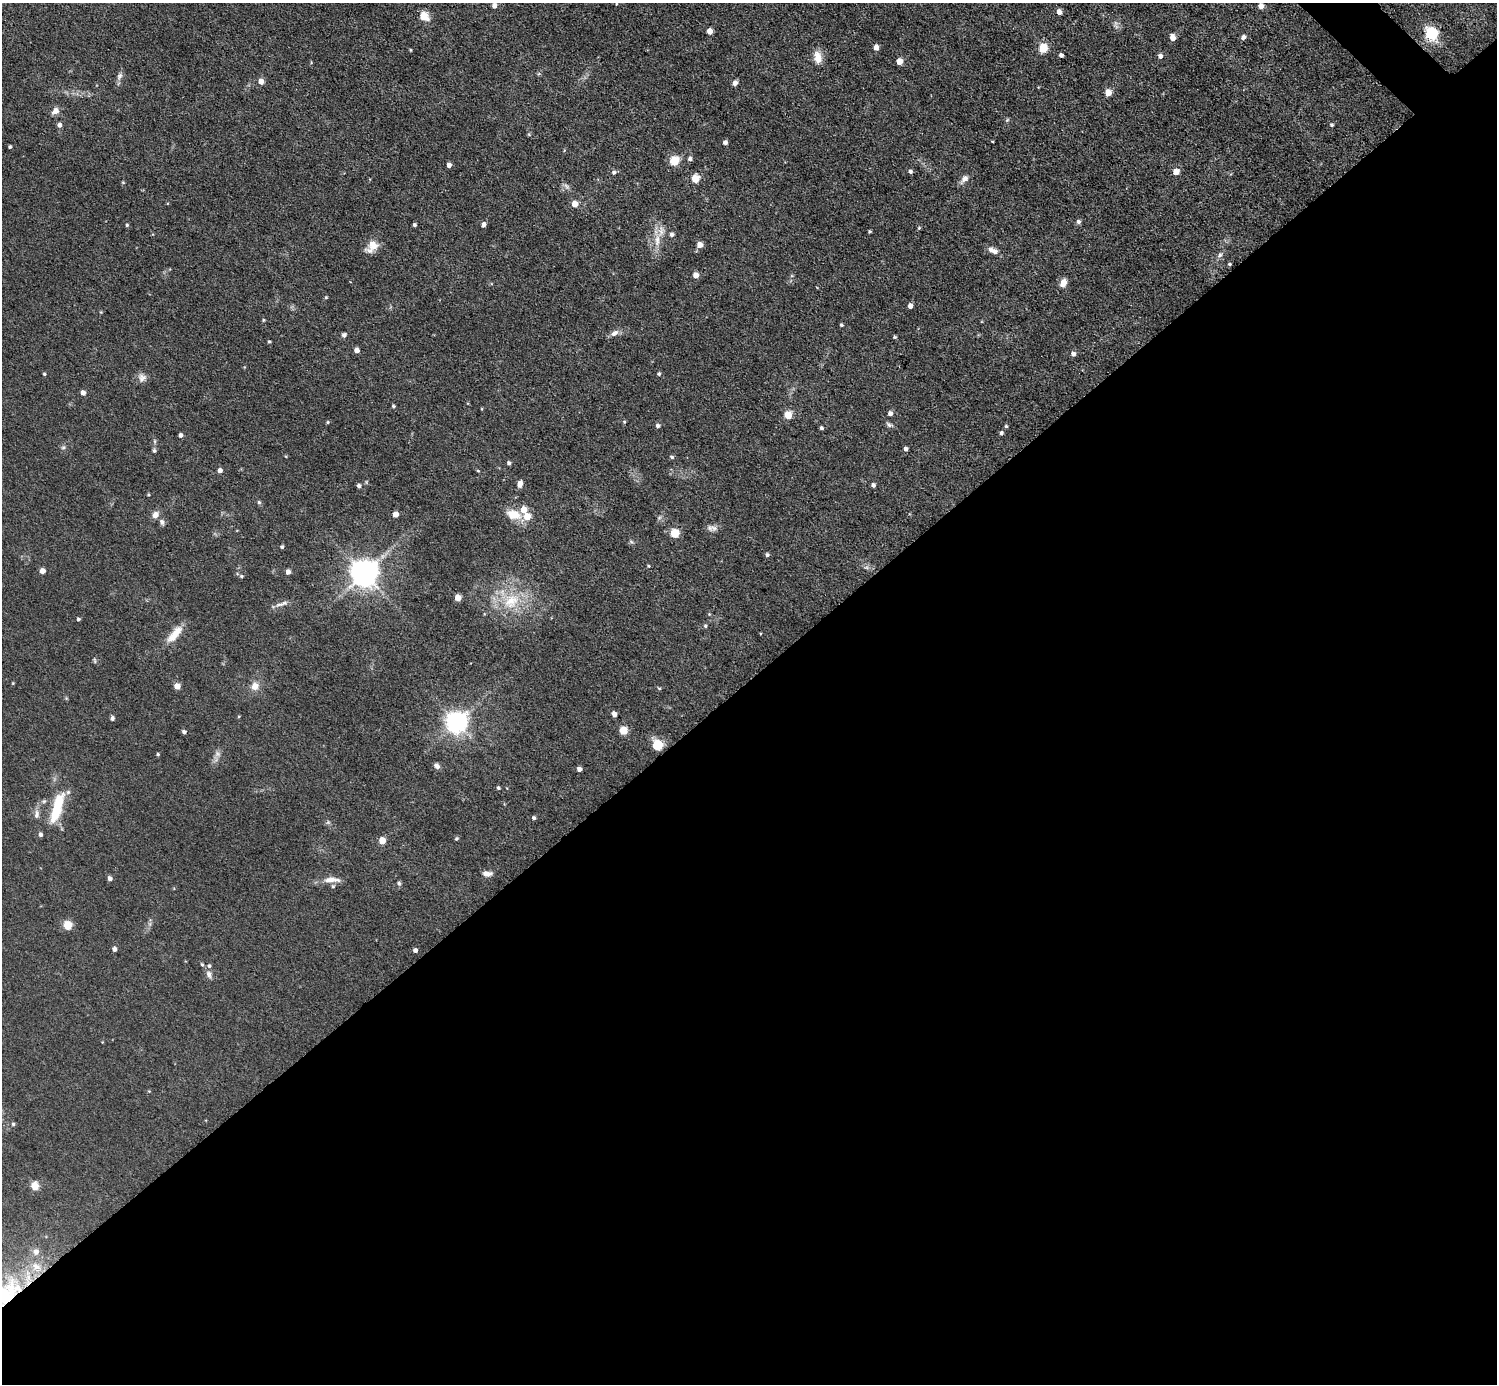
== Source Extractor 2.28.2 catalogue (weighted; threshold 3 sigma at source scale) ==
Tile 15 of 4 x 4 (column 3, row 4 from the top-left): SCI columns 2992-4486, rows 298-1679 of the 5982 x 5981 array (HDU 1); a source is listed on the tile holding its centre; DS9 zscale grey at full resolution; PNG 1499 x 1386 px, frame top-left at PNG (2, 3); no overlay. Shown black and unused: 51% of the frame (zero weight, under 3 of 5 exposures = <1% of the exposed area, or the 3 px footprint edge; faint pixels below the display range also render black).
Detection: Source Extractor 2.28.2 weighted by HDU 2 'WHT'; one run over the whole footprint, this tile lists its part. Background 0.0512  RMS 0.0068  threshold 0.0305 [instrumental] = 3 sigma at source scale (4.5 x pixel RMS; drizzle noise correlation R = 1.50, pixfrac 1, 0.05/0.05 arcsec/px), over >= 5 px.
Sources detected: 158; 1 too faint to see at this stretch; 1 inside a brighter object's white glare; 1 long thin detection or spike segment (spike, bleed or trail) — not listed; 7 inside a brighter listed object's ellipse — not listed separately; the other 148 listed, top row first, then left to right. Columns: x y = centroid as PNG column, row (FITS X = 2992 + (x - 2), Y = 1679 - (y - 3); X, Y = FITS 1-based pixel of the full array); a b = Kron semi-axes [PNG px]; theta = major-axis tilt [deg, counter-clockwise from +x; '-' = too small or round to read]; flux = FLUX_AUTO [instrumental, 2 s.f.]
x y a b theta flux
616 4 4 3 - 0.49
494 5 5 5 - 3.7
1261 6 5 5 - 5.6
1059 12 4 4 - 6.1
424 16 6 5 - 21
710 31 5 4 - 8.2
1432 33 6 5 - 110
1243 37 5 4 - 2.7
1173 38 5 4 - 6.3
876 47 4 4 - 5.2
1043 48 5 5 - 30
410 50 4 3 - 0.62
1061 55 4 4 - 2.2
1160 56 4 4 - 3.1
817 57 17 10 -80 7.2
900 61 5 4 - 9.3
119 76 12 7 65 2.5
261 81 5 5 - 5.8
735 83 5 4 - 3.9
1108 93 5 5 - 11
55 111 9 8 - 3.7
1007 120 6 4 45 0.85
59 125 4 4 - 2.8
1332 125 4 4 - 1
529 134 5 4 - 0.77
992 141 3 2 - 0.48
725 142 4 4 - 2.5
10 147 3 3 - 0.99
690 159 5 4 - 2.1
674 161 5 5 - 34
449 165 4 4 - 3.3
614 172 5 5 - 1.6
910 172 4 4 - 1.5
1176 172 5 5 - 7.3
695 178 5 5 - 21
964 179 12 8 44 3.6
566 186 10 4 -55 1.8
575 204 5 5 - 8.8
1078 222 5 5 - 1.9
484 224 4 4 - 3.4
127 225 4 4 - 0.87
414 225 3 3 - 1.2
919 228 5 4 - 0.77
870 232 3 3 - 0.95
672 235 5 5 - 2.2
657 240 18 7 85 7
700 245 5 5 - 7
372 246 17 11 47 8.1
990 250 11 7 -9 3
1220 255 8 6 46 2
1230 264 3 3 - 0.8
696 275 5 4 - 6.6
1063 283 8 6 67 6.1
326 297 4 4 - 0.72
910 306 4 4 - 4.1
263 320 5 3 - 0.69
841 325 4 4 - 1
615 333 11 7 34 3.3
344 335 5 5 - 2.1
895 337 4 3 - 0.88
269 341 4 3 - 0.84
357 350 5 4 - 4
1073 354 5 5 - 3.1
44 374 4 3 - 0.85
659 374 5 4 - 0.95
142 378 12 10 52 3.7
83 393 4 4 - 4.3
393 406 4 3 - 0.99
890 413 5 5 - 3.1
788 415 5 5 - 20
327 422 4 4 - 0.78
624 422 5 4 - 0.77
889 425 10 5 -21 1.7
658 426 5 5 - 1.8
1006 426 4 4 - 0.95
821 428 4 4 - 1.4
1001 433 5 4 - 1.5
180 435 4 4 - 2.4
155 441 6 4 -89 1
63 447 6 5 - 1.3
906 449 5 4 - 2
154 451 6 5 - 1.2
672 457 5 4 - 1.2
509 463 4 4 - 1.5
220 471 4 4 - 3.4
478 471 4 4 - 0.61
520 484 7 5 81 3.3
873 485 5 4 - 1.9
359 486 4 4 - 1.9
148 494 4 4 - 0.68
259 502 6 5 - 1
395 514 4 4 - 6.2
514 514 20 12 -16 11
155 515 8 7 - 4.1
162 522 7 6 - 2.2
714 528 10 9 - 3
675 534 5 5 - 28
631 542 6 4 -3 1
282 547 4 4 - 1
767 555 5 5 - 1.5
648 566 5 4 - 0.7
866 567 7 4 -18 1.4
42 571 4 4 - 5.4
288 572 5 5 - 2.7
364 573 8 8 - 930
241 576 5 4 - 0.99
458 598 5 4 - 8.6
511 601 27 21 39 28
78 619 4 3 - 1.1
705 626 5 4 - 0.87
175 634 27 9 50 10
95 660 8 4 -81 0.94
177 686 5 4 - 7.3
255 686 11 10 - 5.4
659 688 5 4 - 0.78
614 714 5 4 - 4.5
112 718 6 5 - 1.5
456 723 7 7 - 490
623 731 5 5 - 21
184 732 4 4 - 1.6
657 746 6 5 - 36
158 754 4 3 - 0.87
217 754 9 7 -36 2.5
437 766 7 6 - 2.4
579 769 4 4 - 3
498 788 5 4 - 1.1
44 801 6 5 - 1.1
57 808 39 11 73 24
37 814 13 7 84 3.2
534 818 4 4 - 1.3
40 834 5 5 - 1.7
456 839 5 4 - 1
382 841 5 5 - 11
487 874 10 6 -2 3.8
110 878 5 4 - 2.3
331 880 24 8 1 6.5
399 883 6 5 - 1.3
67 925 5 5 - 26
114 949 4 4 - 2.9
415 950 4 4 - 2.5
202 965 6 4 -61 1
209 974 10 7 -74 2.7
149 1091 4 4 - 0.54
13 1124 5 5 - 1.1
35 1186 5 5 - 16
36 1252 10 9 - 3.6
36 1266 14 11 -29 8
2 1290 57 32 -38 68
Overlapping masked pixels (flux is a lower limit): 1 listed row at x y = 2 1290
Isophote crosses this tile's border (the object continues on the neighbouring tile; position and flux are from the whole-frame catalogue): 1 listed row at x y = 2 1290